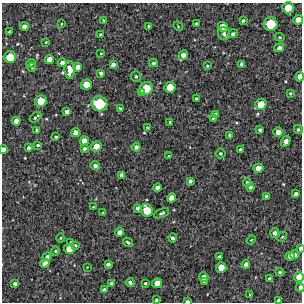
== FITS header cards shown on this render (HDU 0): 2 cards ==
NAXIS1  =                  300 / Width of image
NAXIS2  =                  300 / Height of image

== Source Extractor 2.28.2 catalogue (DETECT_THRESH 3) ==
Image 300 x 300 px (HDU 0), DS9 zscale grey, 1 PNG px = 1 image px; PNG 304 x 304 px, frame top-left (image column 1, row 300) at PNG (2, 3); each listed source drawn as its Kron ellipse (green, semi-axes under 4 px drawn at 4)
Background 2380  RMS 240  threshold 723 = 3 sigma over >= 5 px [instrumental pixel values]
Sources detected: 121; all 121 listed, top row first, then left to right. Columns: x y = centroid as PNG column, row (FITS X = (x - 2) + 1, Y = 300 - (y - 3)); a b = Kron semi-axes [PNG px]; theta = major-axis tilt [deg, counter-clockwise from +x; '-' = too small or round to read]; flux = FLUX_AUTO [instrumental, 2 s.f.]
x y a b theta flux
288 8 6 5 - 270000
104 20 4 3 - 17000
298 20 5 4 - 150000
243 21 4 3 - 29000
61 24 3 2 - 11000
196 24 3 3 - 35000
271 24 7 7 - 500000
24 26 4 4 - 81000
149 26 3 3 - 28000
178 26 5 4 - 16000
223 27 5 4 - 150000
9 32 3 3 - 25000
101 34 3 2 - 18000
224 34 6 6 - 67000
233 34 5 4 - 41000
280 37 5 4 - 22000
46 42 4 3 - 13000
279 48 5 4 - 65000
101 53 3 2 - 10000
183 55 5 4 - 100000
10 57 6 6 - 330000
49 59 4 4 - 120000
31 63 5 4 - 24000
62 63 4 4 - 67000
153 63 4 3 - 32000
113 64 4 3 - 54000
242 64 4 4 - 55000
207 66 3 3 - 17000
32 67 4 3 - 22000
78 67 4 4 - 90000
70 70 9 5 -88 170000
101 73 4 3 - 37000
136 76 5 5 - 33000
300 77 4 4 - 120000
86 85 5 5 - 210000
170 87 5 5 - 230000
146 88 7 6 - 400000
141 93 4 3 - 52000
290 93 4 3 - 19000
196 98 3 3 - 15000
41 101 6 6 - 290000
99 104 8 7 - 670000
261 104 6 5 - 210000
120 109 4 3 - 38000
67 112 4 4 - 74000
215 114 4 3 - 33000
36 117 7 2 37 27000
213 118 3 3 - 19000
16 121 4 4 - 93000
170 122 3 3 - 15000
147 128 3 2 - 15000
298 129 4 4 - 27000
37 130 3 3 - 30000
260 130 4 3 - 29000
278 132 4 4 - 100000
76 133 4 4 - 100000
230 135 3 3 - 37000
56 137 3 2 - 21000
84 141 4 4 - 110000
286 141 6 4 58 96000
38 145 3 3 - 22000
96 146 5 5 - 140000
136 147 4 4 - 46000
29 148 3 3 - 35000
3 149 4 3 - 77000
84 149 4 3 - 29000
240 150 3 3 - 28000
220 153 5 5 - 22000
169 156 3 3 - 13000
95 166 5 4 - 54000
258 168 5 4 - 130000
122 175 4 4 - 72000
190 181 4 3 - 42000
247 183 4 3 - 26000
250 187 4 3 - 36000
157 188 4 4 - 70000
296 194 4 3 - 39000
267 196 4 3 - 38000
172 198 5 4 - 120000
93 207 3 2 - 11000
138 208 4 4 - 56000
147 210 6 6 - 320000
103 212 3 2 - 12000
162 213 8 4 25 31000
119 232 4 4 - 80000
275 233 5 4 - 52000
282 237 6 3 43 20000
61 238 4 3 - 15000
173 238 4 4 - 40000
251 240 5 3 - 15000
71 242 3 3 - 16000
128 242 5 4 - 30000
75 245 3 3 - 18000
300 248 4 3 - 38000
69 249 5 5 - 180000
55 251 5 4 - 22000
295 255 4 4 - 53000
290 256 5 4 - 110000
47 257 5 4 - 39000
219 257 4 3 - 35000
45 263 5 4 - 95000
108 264 4 3 - 45000
246 264 4 4 - 70000
87 267 3 3 - 7700
221 267 5 5 - 200000
280 272 4 4 - 23000
204 277 5 4 - 93000
299 277 5 5 - 170000
270 279 4 4 - 50000
205 281 4 3 - 49000
130 282 4 4 - 49000
111 283 3 3 - 30000
145 283 3 2 - 20000
157 283 5 5 - 140000
15 284 4 3 - 48000
300 287 4 3 - 62000
104 290 4 4 - 61000
250 294 3 2 - 15000
156 300 3 3 - 27000
278 300 4 3 - 36000
187 301 4 3 - 38000
At the frame edge (FLAGS 8, measured only in part): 8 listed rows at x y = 298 20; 300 77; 3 149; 300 248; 299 277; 300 287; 278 300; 187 301